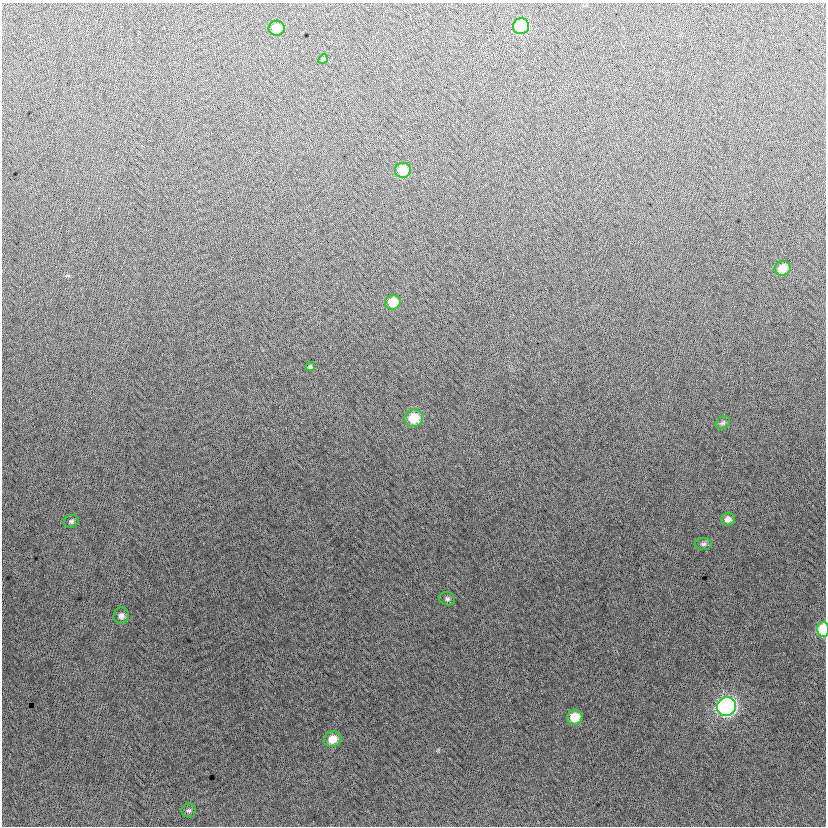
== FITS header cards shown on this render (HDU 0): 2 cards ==
NAXIS1  =                  824
NAXIS2  =                  824

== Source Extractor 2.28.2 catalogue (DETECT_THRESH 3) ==
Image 824 x 824 px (HDU 0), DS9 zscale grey, 1 PNG px = 1 image px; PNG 828 x 828 px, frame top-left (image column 1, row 824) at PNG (2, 3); each listed source drawn as its Kron ellipse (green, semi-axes under 4 px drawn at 4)
Background -5.46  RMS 12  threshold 37.4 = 3 sigma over >= 5 px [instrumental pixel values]
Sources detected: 19; all 19 listed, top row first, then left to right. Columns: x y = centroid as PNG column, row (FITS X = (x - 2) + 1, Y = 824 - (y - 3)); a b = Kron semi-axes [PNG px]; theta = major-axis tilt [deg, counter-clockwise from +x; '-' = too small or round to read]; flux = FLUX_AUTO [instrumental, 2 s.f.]
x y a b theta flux
521 26 8 8 - 55000
277 28 8 7 - 11000
323 59 5 4 - 950
403 170 8 7 - 23000
782 268 8 7 - 11000
393 302 8 7 - 18000
310 367 5 4 - 1200
414 418 9 9 - 20000
723 423 8 6 43 2000
728 519 7 6 - 4300
71 521 8 6 15 2000
703 544 8 6 -3 2400
447 599 8 6 -17 2400
121 616 8 8 - 3700
823 629 8 6 88 34000
727 707 9 9 - 250000
575 717 8 7 - 17000
333 739 9 8 - 11000
189 810 7 7 - 2100
At the frame edge (FLAGS 8, measured only in part): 1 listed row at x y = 823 629